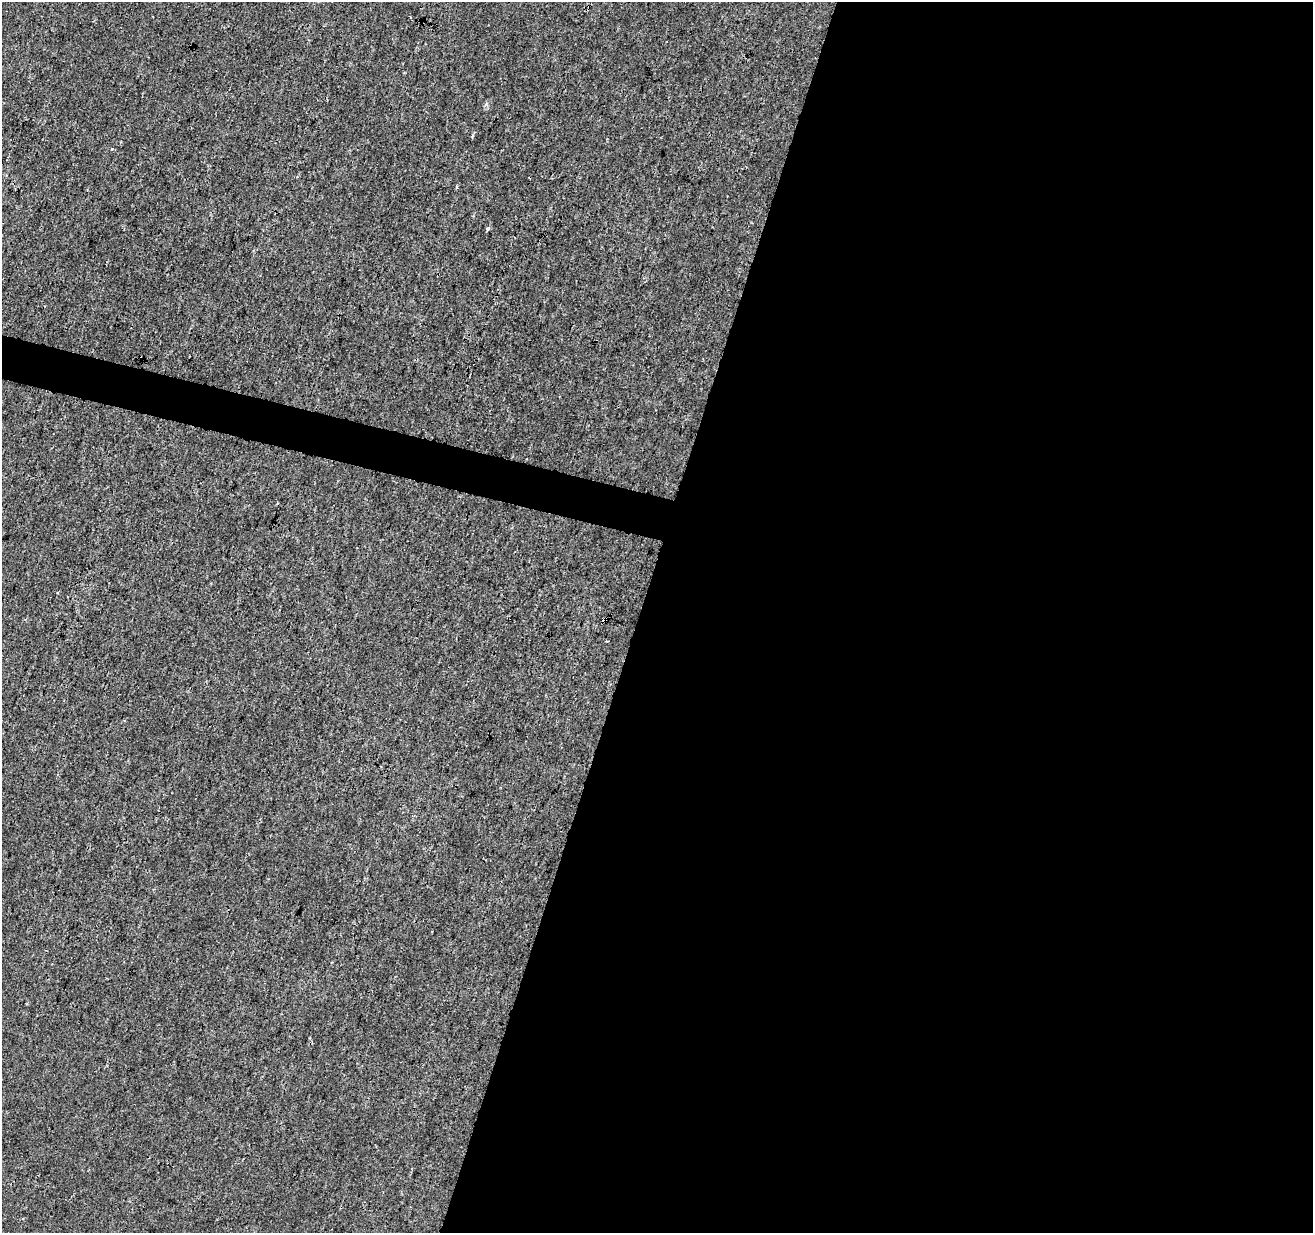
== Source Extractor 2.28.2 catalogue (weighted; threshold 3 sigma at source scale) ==
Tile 12 of 4 x 4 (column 4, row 3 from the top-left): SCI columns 3943-5253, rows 1513-2743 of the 5253 x 5424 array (HDU 1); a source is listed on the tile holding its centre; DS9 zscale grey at full resolution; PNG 1315 x 1235 px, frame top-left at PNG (2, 2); no overlay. Shown black and unused: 53% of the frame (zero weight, under 3 of 4 exposures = <1% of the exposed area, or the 3 px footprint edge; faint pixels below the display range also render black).
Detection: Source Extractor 2.28.2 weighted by HDU 2 'WHT'; one run over the whole footprint, this tile lists its part. Background -9.72e-05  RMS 0.0016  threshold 0.00738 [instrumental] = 3 sigma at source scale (4.5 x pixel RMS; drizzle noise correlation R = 1.50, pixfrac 1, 0.0396/0.0396 arcsec/px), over >= 5 px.
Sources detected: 4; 2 cosmic-ray / hot-pixel residue — not listed; the other 2 listed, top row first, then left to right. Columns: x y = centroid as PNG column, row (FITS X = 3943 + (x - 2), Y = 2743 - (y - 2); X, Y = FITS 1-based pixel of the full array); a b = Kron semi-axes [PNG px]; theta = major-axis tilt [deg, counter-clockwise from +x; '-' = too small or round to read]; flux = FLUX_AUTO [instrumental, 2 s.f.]
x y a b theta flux
112 149 3 3 - 1.4
488 228 4 3 - 0.77